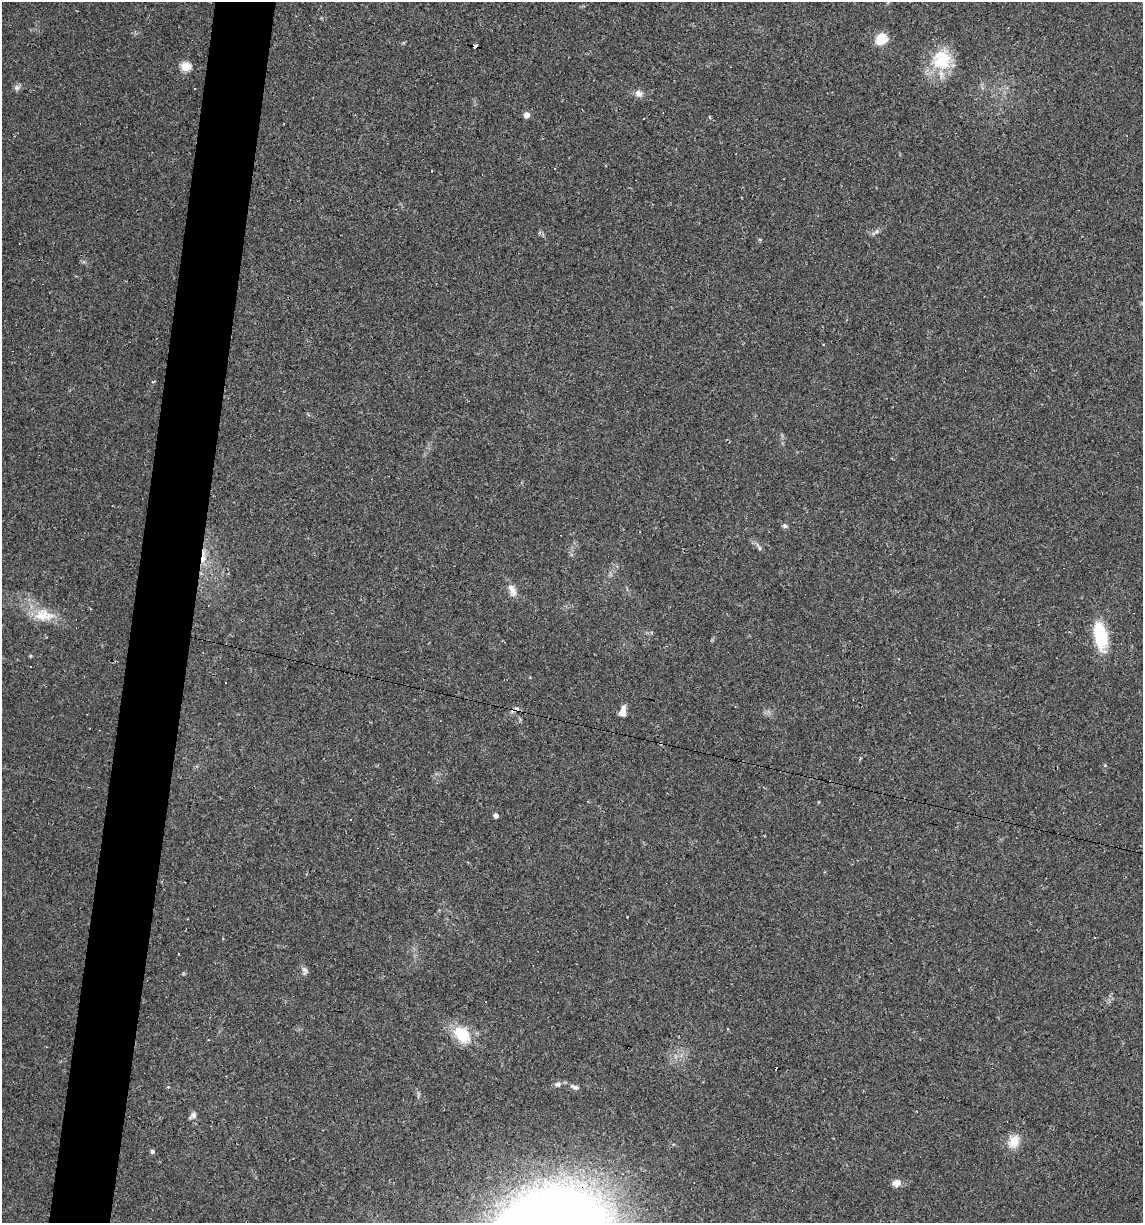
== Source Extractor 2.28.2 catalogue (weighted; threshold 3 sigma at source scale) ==
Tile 7 of 4 x 4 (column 3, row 2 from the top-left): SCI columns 2395-3535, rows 2445-3665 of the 4907 x 4887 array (HDU 1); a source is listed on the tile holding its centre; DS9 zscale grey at full resolution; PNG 1145 x 1225 px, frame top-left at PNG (2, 2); no overlay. Shown black and unused: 5% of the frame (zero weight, under 2 of 3 exposures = <1% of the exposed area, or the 3 px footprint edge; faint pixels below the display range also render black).
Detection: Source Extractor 2.28.2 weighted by HDU 2 'WHT'; one run over the whole footprint, this tile lists its part. Background 0.0519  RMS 0.0065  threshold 0.0294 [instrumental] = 3 sigma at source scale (4.5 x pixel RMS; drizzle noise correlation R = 1.50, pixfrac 1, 0.05/0.05 arcsec/px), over >= 5 px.
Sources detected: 41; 11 cosmic-ray / hot-pixel residue — not listed; the other 30 listed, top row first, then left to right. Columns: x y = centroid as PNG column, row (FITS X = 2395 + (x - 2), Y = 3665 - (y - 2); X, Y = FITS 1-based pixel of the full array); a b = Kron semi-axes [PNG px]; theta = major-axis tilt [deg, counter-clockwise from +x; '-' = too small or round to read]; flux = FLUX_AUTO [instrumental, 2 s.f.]
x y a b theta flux
881 39 12 10 30 15
475 46 5 4 - 55
942 60 30 26 67 27
186 67 5 5 - 37
17 87 9 7 12 2
195 88 3 2 - 0.72
639 93 11 8 -26 3.7
526 115 8 7 - 2.8
709 117 5 3 - 0.67
643 119 3 3 - 0.99
555 168 3 2 - 0.49
432 171 3 3 - 9.3
876 232 14 5 35 2.1
785 526 7 5 -20 1.5
759 548 6 4 -88 1.1
203 558 13 8 68 6.1
228 574 3 3 - 0.75
512 590 17 9 -69 5.2
44 615 31 17 -7 17
1100 635 28 12 -79 37
623 711 13 7 77 5.3
496 816 4 4 - 3
305 970 12 7 -77 2.3
462 1034 25 17 -49 21
557 1084 9 7 4 2.4
575 1087 13 6 -19 2.6
193 1115 10 6 40 2.2
1014 1141 15 12 63 10
152 1151 5 4 - 1.9
896 1183 10 9 - 4.1
Overlapping masked pixels (flux is a lower limit): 2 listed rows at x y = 475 46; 203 558